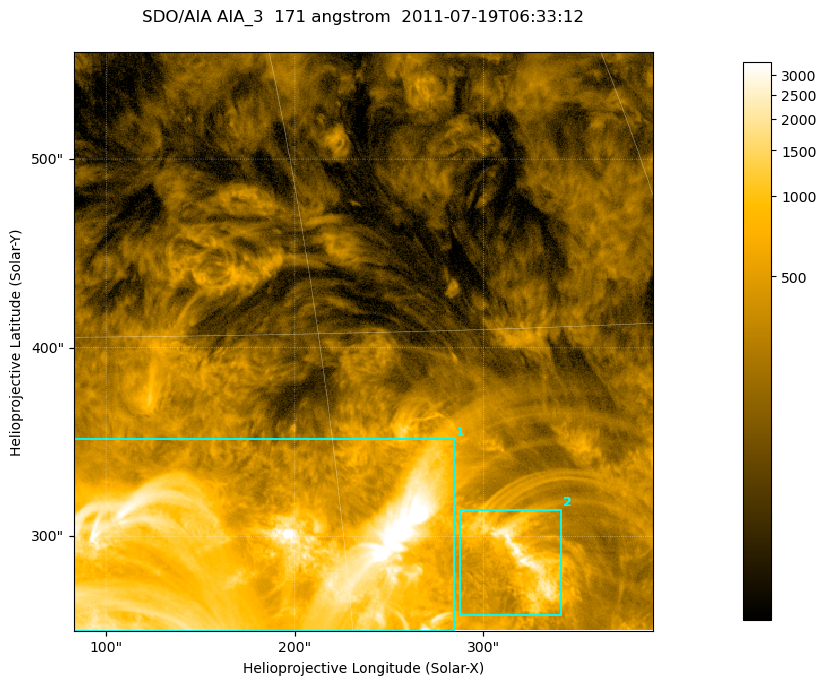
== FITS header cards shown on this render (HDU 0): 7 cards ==
TELESCOP= 'SDO/AIA '
INSTRUME= 'AIA_3   '
WAVELNTH=                  171
WAVEUNIT= 'angstrom'
DATE-OBS= '2011-07-19T06:33:12.34'
CTYPE1  = 'HPLN-TAN'
CTYPE2  = 'HPLT-TAN'

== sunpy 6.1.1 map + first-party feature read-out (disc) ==
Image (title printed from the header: SDO/AIA AIA_3  171 angstrom  2011-07-19T06:33:12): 512 x 512 px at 0.599 arcsec/px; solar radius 944 arcsec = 1575 px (partial field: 3.4% of the solar disc is inside the frame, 100% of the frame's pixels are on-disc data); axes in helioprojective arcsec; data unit not stated in the header (colour bar unlabelled)
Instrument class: DISC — disc imager (sunpy class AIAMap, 171 A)
Bright regions (active regions / flare kernels): reference = the on-disc median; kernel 5 px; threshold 5 sigma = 740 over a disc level ~206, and >= 1.15x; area >= 262 px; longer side >= 6 px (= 3.6 arcsec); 2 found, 2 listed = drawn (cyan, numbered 1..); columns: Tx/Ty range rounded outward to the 2 arcsec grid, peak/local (2 s.f.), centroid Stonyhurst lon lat
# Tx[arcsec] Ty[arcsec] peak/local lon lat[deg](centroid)
1 82..284 250..352 23 +12 +22
2 288..342 258..314 14 +21 +22